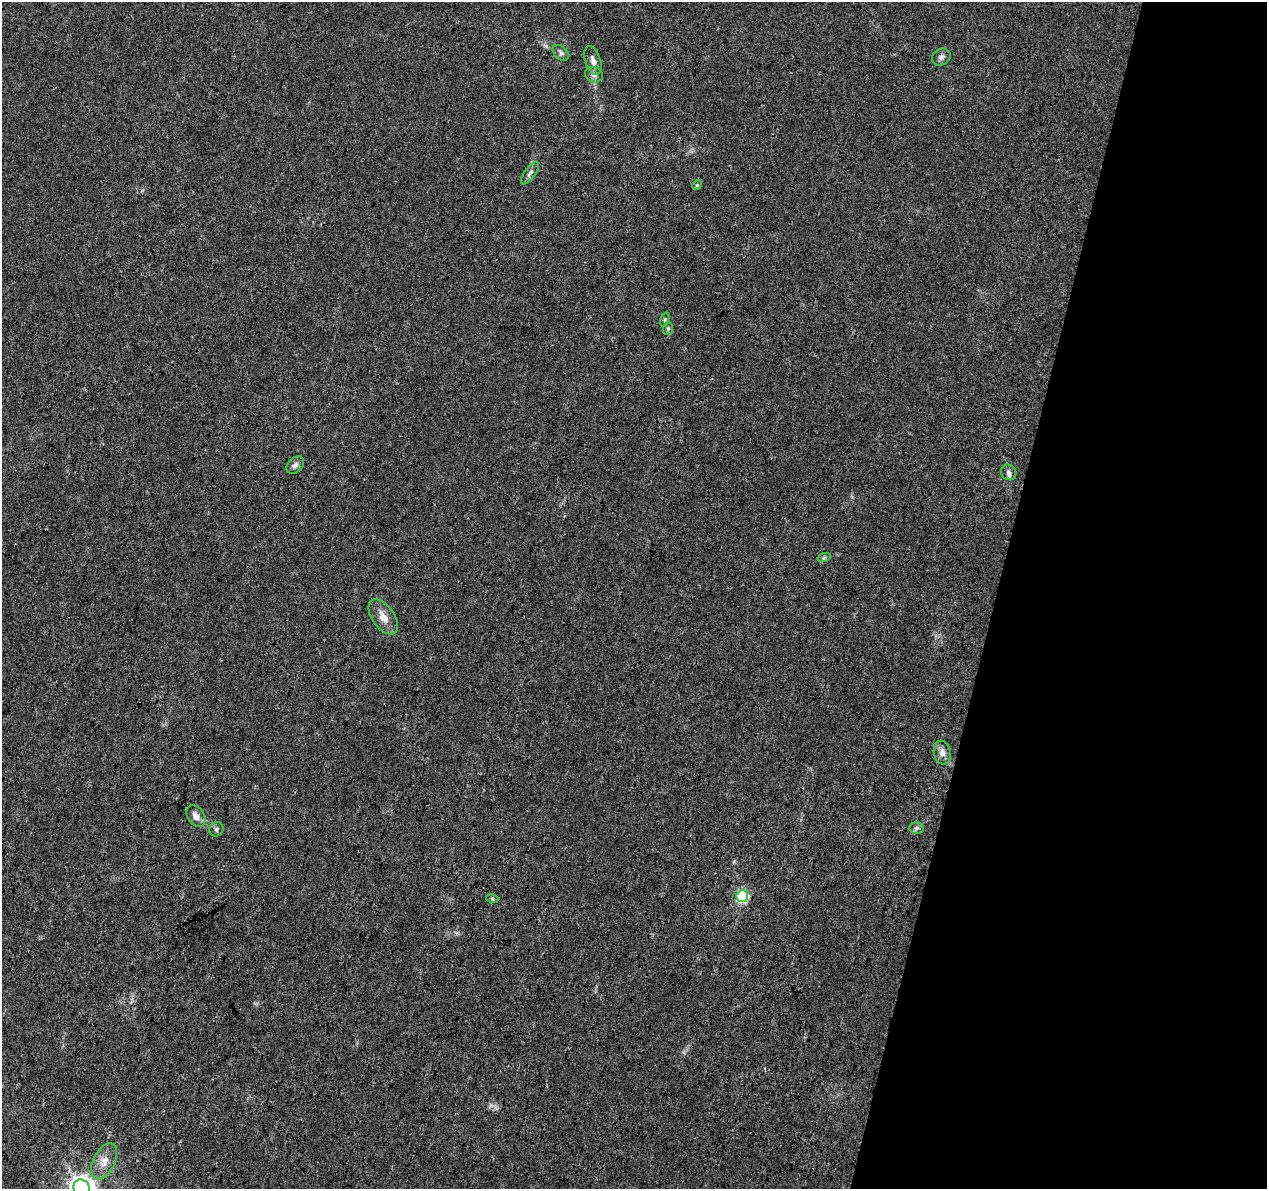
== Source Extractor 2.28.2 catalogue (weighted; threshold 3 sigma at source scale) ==
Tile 8 of 4 x 4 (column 4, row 2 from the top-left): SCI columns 3797-5061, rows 2603-3789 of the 5076 x 5262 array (HDU 1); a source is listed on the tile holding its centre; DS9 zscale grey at full resolution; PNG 1269 x 1191 px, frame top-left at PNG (2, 2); each listed source drawn as its Kron ellipse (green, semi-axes under 4 px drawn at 4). Shown black and unused: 21% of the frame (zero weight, under 3 of 4 exposures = <1% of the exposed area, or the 3 px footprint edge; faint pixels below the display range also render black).
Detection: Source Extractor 2.28.2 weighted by HDU 2 'WHT'; one run over the whole footprint, this tile lists its part. Background 0.0195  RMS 0.0029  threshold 0.0131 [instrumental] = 3 sigma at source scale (4.5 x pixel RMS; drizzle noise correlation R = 1.50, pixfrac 1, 0.0396/0.0396 arcsec/px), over >= 5 px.
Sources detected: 20; all 20 listed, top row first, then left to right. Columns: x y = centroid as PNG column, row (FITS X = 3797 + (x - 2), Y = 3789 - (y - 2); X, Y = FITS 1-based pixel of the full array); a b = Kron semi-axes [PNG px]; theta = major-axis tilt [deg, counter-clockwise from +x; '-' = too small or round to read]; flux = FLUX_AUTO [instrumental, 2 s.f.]
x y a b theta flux
561 53 9 6 -40 0.9
941 57 10 8 30 1.1
593 61 15 7 -70 1.6
594 75 9 7 -24 1.1
530 173 13 5 54 1
697 185 5 4 - 0.33
665 320 7 4 71 0.47
668 328 6 5 - 0.52
295 465 10 7 46 1.2
1009 472 8 7 - 0.97
824 558 7 4 18 0.5
383 617 20 11 -55 3.3
942 753 12 8 -82 1.7
196 816 12 8 -56 1.9
916 828 7 6 - 0.78
216 829 7 7 - 0.67
742 896 6 6 - 36
492 898 6 4 -19 0.39
104 1161 19 10 62 3.5
82 1188 9 8 - 310
Isophote crosses this tile's border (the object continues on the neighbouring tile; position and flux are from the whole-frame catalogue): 1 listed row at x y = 82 1188